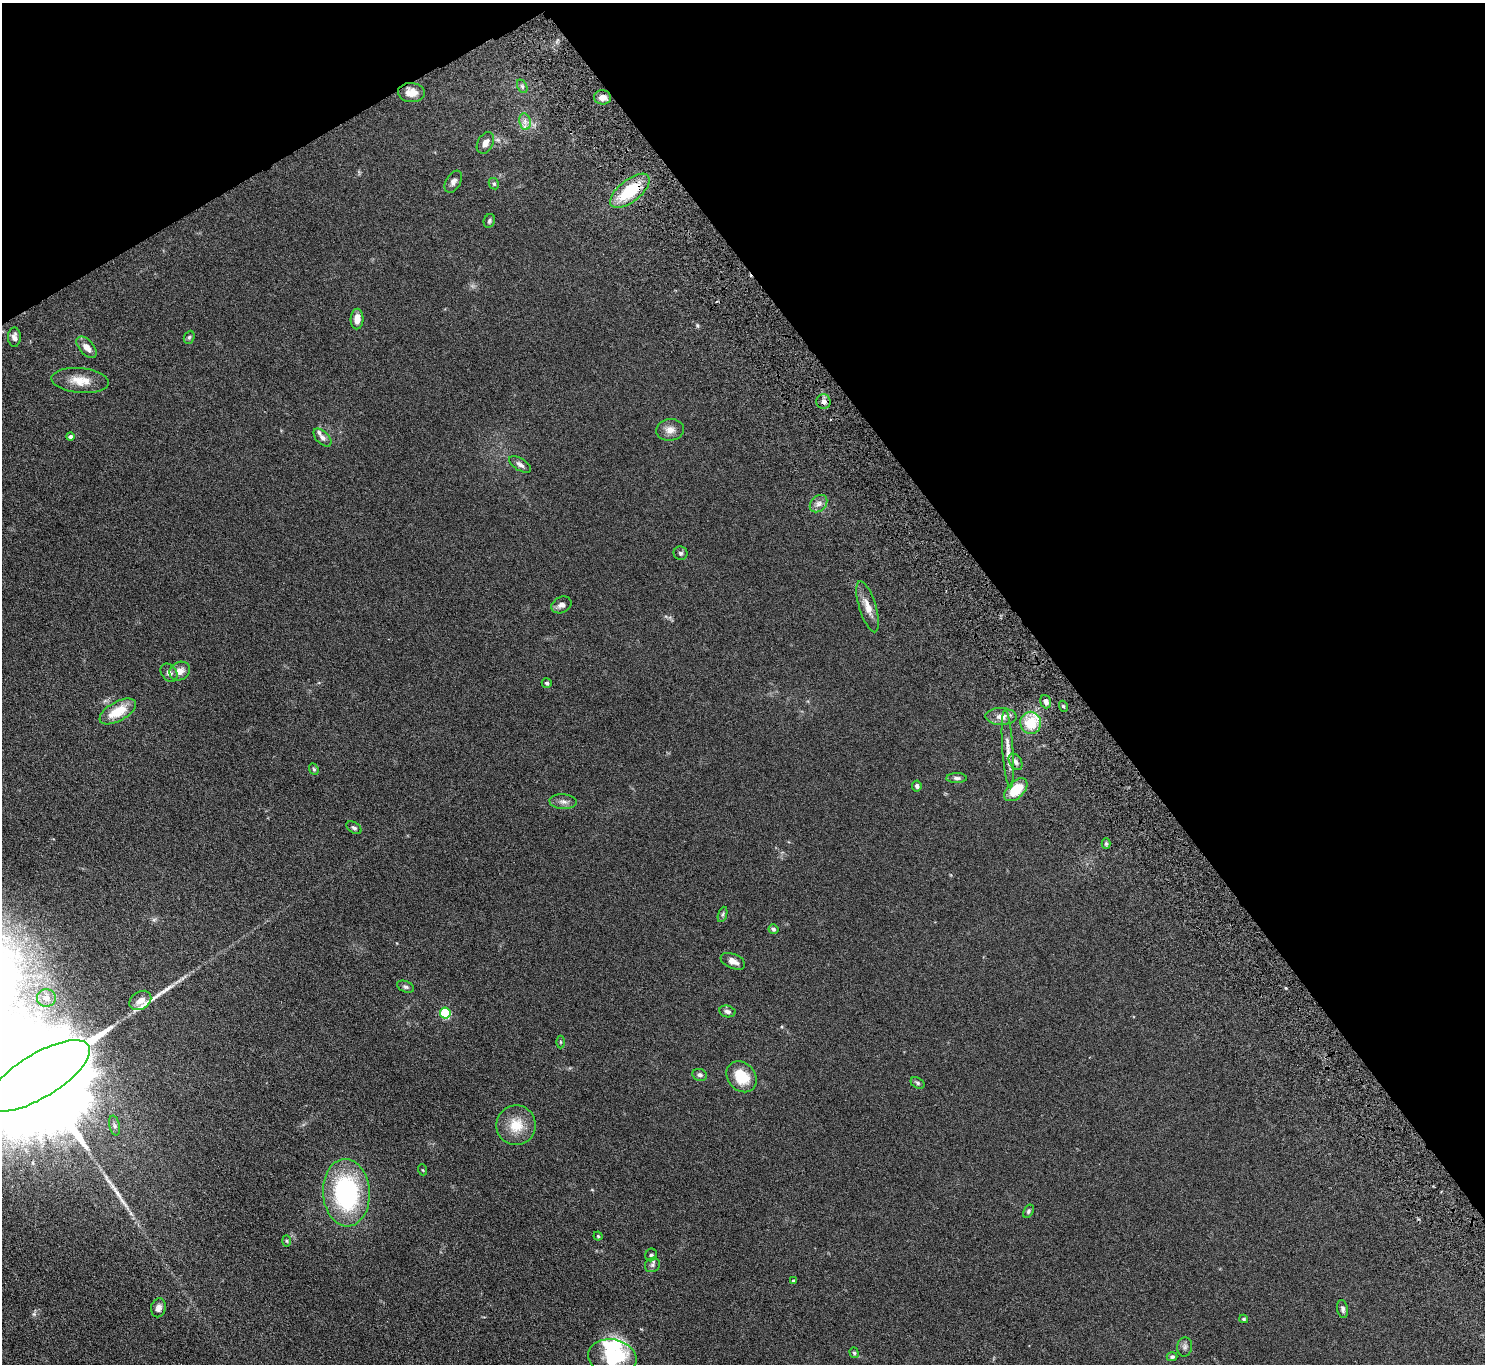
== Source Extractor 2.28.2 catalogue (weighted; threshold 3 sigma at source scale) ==
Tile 3 of 4 x 4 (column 3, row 1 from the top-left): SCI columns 3020-4502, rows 4287-5648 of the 6036 x 5989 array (HDU 1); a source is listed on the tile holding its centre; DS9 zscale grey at full resolution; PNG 1487 x 1366 px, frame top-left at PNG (2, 3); each listed source drawn as its Kron ellipse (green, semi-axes under 4 px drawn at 4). Shown black and unused: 33% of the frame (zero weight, under 4 of 8 exposures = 3% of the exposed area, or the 3 px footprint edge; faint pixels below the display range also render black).
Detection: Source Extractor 2.28.2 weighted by HDU 2 'WHT'; one run over the whole footprint, this tile lists its part. Background 0.122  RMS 0.0068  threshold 0.0279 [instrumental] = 3 sigma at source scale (4.09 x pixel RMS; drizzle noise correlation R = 1.36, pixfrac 0.8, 0.05/0.05 arcsec/px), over >= 5 px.
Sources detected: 77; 1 inside a brighter object's white glare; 1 cosmic-ray / hot-pixel residue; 2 long thin detections or spike segments (spike, bleed or trail) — neither listed nor drawn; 3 inside a brighter listed object's ellipse — not listed separately; the other 70 listed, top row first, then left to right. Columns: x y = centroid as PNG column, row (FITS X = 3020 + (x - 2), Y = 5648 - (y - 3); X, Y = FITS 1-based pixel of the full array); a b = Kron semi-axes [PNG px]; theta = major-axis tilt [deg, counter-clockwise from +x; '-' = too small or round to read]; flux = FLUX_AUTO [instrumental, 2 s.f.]
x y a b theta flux
522 86 7 4 -64 1.2
411 93 13 9 -5 5.8
602 97 8 7 - 3.8
525 122 8 6 -81 2.6
485 143 11 7 62 3.5
453 182 12 7 58 2.5
494 184 6 5 - 0.9
630 191 23 11 39 25
489 221 7 5 67 1.1
357 319 10 6 87 5.2
14 337 10 6 -90 2.7
189 337 7 5 67 0.98
87 347 13 7 -48 4.6
80 381 29 12 -5 9.9
823 401 7 7 - 2.6
670 430 14 11 7 4.5
70 437 4 4 - 1.5
322 437 11 6 -45 2.3
520 464 12 6 -33 2.3
818 504 10 7 45 2.8
680 553 7 6 - 1.2
561 605 10 8 27 2.6
868 607 26 8 -73 6.1
180 671 11 9 30 4.8
169 673 10 7 -54 2.7
547 683 5 5 - 1
1046 702 7 5 -72 2.5
1063 706 5 3 - 0.71
118 711 20 9 29 14
1001 716 15 8 -2 5.1
1031 723 11 10 - 17
1008 749 39 5 -86 6.5
1016 762 9 6 -57 2.2
314 769 6 4 -68 0.76
957 778 10 5 -1 1.7
917 786 5 5 - 1.5
1016 790 14 8 45 14
563 802 13 7 -4 2.8
354 828 8 5 -31 1.2
1106 843 5 4 - 0.77
723 914 8 3 71 0.9
773 929 5 5 - 1.3
733 961 13 7 -23 3.5
405 987 9 5 -23 1.4
46 998 9 8 - 3.3
140 1000 12 8 33 4.8
727 1011 8 5 -11 2
445 1013 5 5 - 44
560 1042 6 4 -90 0.74
700 1075 7 6 - 1.7
39 1076 58 22 32 45000
742 1077 17 13 -48 16
918 1083 7 5 -29 1.1
516 1125 20 19 - 13
115 1126 10 5 -76 1.6
423 1170 5 3 - 0.54
346 1193 33 23 -86 81
1028 1211 7 4 60 0.95
598 1236 4 4 - 0.82
286 1241 6 4 -88 0.71
651 1255 6 6 - 1.2
652 1265 8 7 - 1.6
793 1280 3 3 - 0.59
158 1308 10 7 78 2.5
1343 1309 9 5 -81 1.6
1244 1319 4 3 - 0.72
1185 1347 9 7 84 1.9
854 1353 5 4 - 0.93
612 1357 24 18 -10 34
1172 1357 5 4 - 1.1
Overlapping masked pixels (flux is a lower limit): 1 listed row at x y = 630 191
Isophote crosses this tile's border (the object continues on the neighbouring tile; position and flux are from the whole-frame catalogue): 2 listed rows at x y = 39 1076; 612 1357